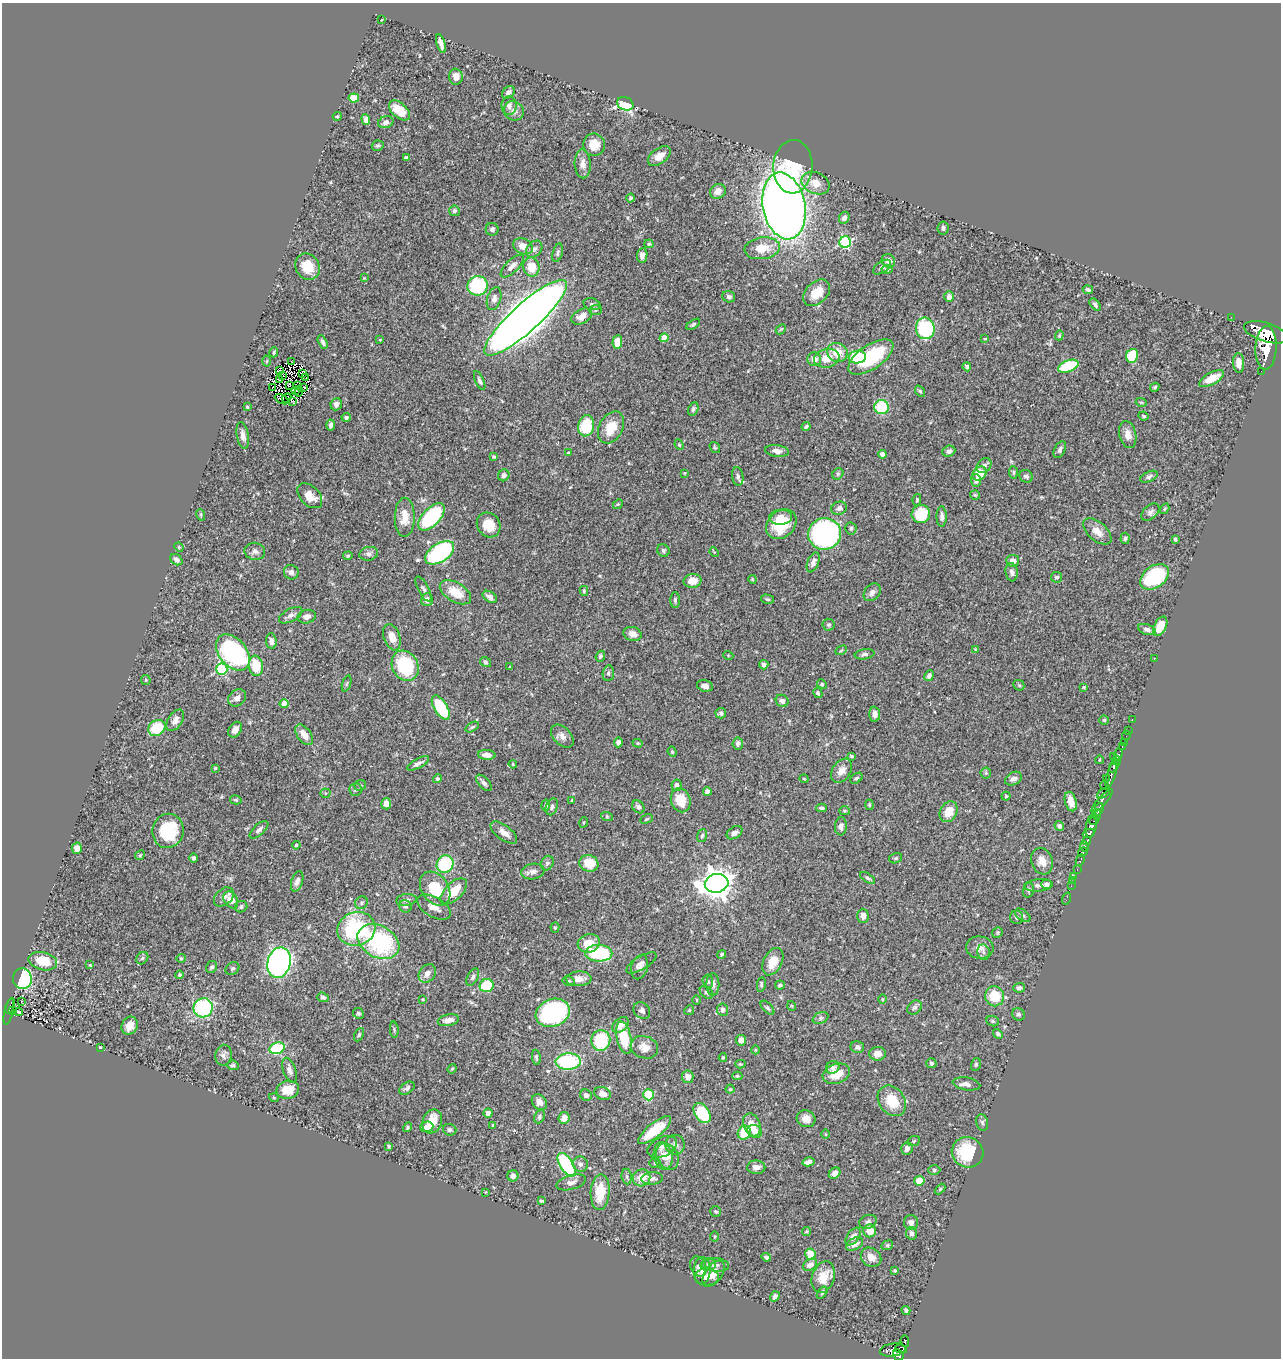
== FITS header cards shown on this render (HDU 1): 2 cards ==
NAXIS1  =                 1279
NAXIS2  =                 1356

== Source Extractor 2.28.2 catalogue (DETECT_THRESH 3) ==
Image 1279 x 1356 px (HDU 1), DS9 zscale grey, 1 PNG px = 1 image px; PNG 1283 x 1360 px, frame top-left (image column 1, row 1356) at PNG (2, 3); each listed source drawn as its Kron ellipse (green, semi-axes under 4 px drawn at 4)
Background 0.445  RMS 0.024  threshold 0.0707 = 3 sigma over >= 5 px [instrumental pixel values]
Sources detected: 480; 4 with non-positive FLUX_AUTO (blend fragments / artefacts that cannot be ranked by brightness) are neither listed nor drawn; the other 476 listed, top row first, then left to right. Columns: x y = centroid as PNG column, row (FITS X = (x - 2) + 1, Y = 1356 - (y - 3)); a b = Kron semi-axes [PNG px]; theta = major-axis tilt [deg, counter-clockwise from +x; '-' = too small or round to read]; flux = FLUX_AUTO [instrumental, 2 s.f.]
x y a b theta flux
381 20 3 2 - 1.2
441 43 10 4 -73 7.8
456 77 8 7 - 11
508 92 7 5 44 5.7
354 98 5 4 - 29
625 104 8 6 -24 120
509 106 9 7 88 7
399 110 12 7 -42 30
514 111 10 9 - 8.5
337 116 4 3 - 1.9
366 120 5 4 - 7.4
386 122 8 6 17 6.8
594 145 11 11 - 21
378 146 6 5 - 2.7
659 156 13 7 37 15
406 158 4 3 - 3
583 164 14 8 -88 11
793 167 27 19 87 92
816 183 15 10 -23 21
718 191 8 7 - 12
631 198 4 4 - 3.7
784 206 34 21 -79 1700
454 211 5 5 - 3.6
844 218 6 5 - 5.5
943 228 6 5 - 4.1
492 229 6 6 - 5.8
845 242 6 5 - 170
649 244 4 4 - 2.2
523 246 10 7 -29 15
762 248 18 11 8 31
534 249 9 7 48 6.6
558 253 9 5 75 3.8
642 255 7 5 83 7.8
888 261 7 6 - 7.8
512 266 15 6 45 9.1
308 267 13 11 -57 27
531 267 9 8 - 29
882 267 10 5 34 4.6
887 269 6 4 8 2.3
364 278 4 4 - 1.3
478 286 10 10 - 110
1088 290 5 3 - 3.2
817 293 15 10 43 31
729 297 6 5 - 5.2
949 297 5 4 - 5.4
494 299 12 7 73 7.7
592 304 8 5 -15 3.5
1095 304 7 4 -51 3.6
596 310 6 5 - 2.7
582 316 11 7 26 15
1231 317 3 2 - 3.6
526 318 54 14 42 3200
693 324 8 4 32 2.7
925 328 11 9 -83 120
781 329 6 4 43 2
1266 332 22 9 -17 2500
1059 335 5 4 - 2.1
664 338 4 4 - 32
985 339 4 2 - 1.1
380 340 3 2 - 1
323 342 7 4 -62 4.4
617 342 7 5 85 19
1266 348 21 10 87 2800
274 352 5 3 - 2.2
837 352 10 9 - 26
1132 356 7 6 - 48
857 357 8 6 2 63
871 357 26 12 34 99
827 358 13 9 12 23
814 359 7 6 - 9.9
267 361 5 3 - 1.7
292 362 3 2 - 1.4
1239 363 10 5 -87 13
1068 366 11 5 21 88
967 367 4 4 - 3.7
280 370 3 2 - 1.6
1261 371 2 2 - 4.3
302 373 4 3 - 0.99
283 375 3 2 - 1.4
306 377 2 2 - 1.2
279 379 3 2 - 2.2
1211 379 14 6 28 26
480 381 10 4 -66 3.9
289 385 3 3 - 1
298 386 3 2 - 0.99
272 387 2 2 - 0.26
304 387 2 2 - 1.3
1155 387 5 4 - 2.7
295 390 3 2 - 1.2
920 391 6 4 -53 2.2
299 392 5 2 - 0.92
287 398 5 2 - 2.7
282 399 7 3 -25 3.5
292 401 3 2 - 2.6
1141 402 5 3 - 1.5
336 404 6 5 - 5.8
247 407 3 3 - 1.9
882 407 7 7 - 72
693 409 7 5 65 3.5
1144 416 5 3 - 1.9
346 417 5 4 - 3.1
331 425 5 4 - 5.6
586 426 10 8 80 60
806 426 4 4 - 2.5
611 427 17 11 61 30
243 435 14 6 -80 8.4
1128 435 13 8 -77 12
679 445 5 4 - 2.1
715 448 6 4 -53 2.2
1060 450 9 5 63 4.9
777 451 12 6 -7 8.1
949 451 6 5 - 5.9
568 453 3 2 - 1.3
882 454 4 4 - 6.1
494 457 4 3 - 2.4
984 466 8 6 44 6.4
1013 472 6 4 -86 2.2
684 473 4 3 - 1.3
979 473 8 6 44 25
838 474 6 5 - 2.6
504 475 6 5 - 5.2
738 476 9 5 -81 4.4
1026 476 7 6 - 4.7
1149 477 9 5 25 4.5
976 481 6 5 - 5.4
975 495 5 5 - 2.1
310 496 15 9 -45 23
917 500 6 4 81 2
618 504 5 4 - 2.1
839 508 8 6 20 5.4
1165 509 6 4 57 2.3
1150 512 10 6 42 5.3
921 514 9 9 - 50
201 515 6 3 -72 1.7
942 516 10 5 90 5.1
405 517 19 10 89 23
431 517 17 9 47 150
780 517 11 7 1 11
781 524 17 13 43 54
489 525 13 11 -54 26
851 528 6 5 - 3.3
1097 531 17 9 -41 15
825 534 16 15 - 360
1125 538 6 4 86 3
1175 539 3 3 - 3.6
179 547 5 4 - 1.7
663 550 7 6 - 3.2
255 551 10 8 -9 6.6
714 552 5 3 - 1.4
440 553 16 9 33 200
369 554 9 7 11 5.3
348 556 5 4 - 1.6
176 560 6 5 - 5.9
1013 561 6 6 - 8.9
813 562 10 5 68 7.5
291 572 7 7 - 6.2
1012 572 9 6 -82 6.2
1056 577 5 5 - 3.3
1154 577 16 10 35 140
752 579 4 3 - 1.4
692 581 9 7 10 16
423 589 14 5 -62 5.2
584 591 5 4 - 2.1
455 592 17 9 -31 26
872 592 10 7 48 6.9
490 597 8 5 -33 6.4
767 599 6 4 -15 2.5
427 600 6 5 - 7.9
675 600 7 5 89 3
291 615 13 6 27 7.2
307 617 9 6 13 8.2
829 625 6 6 - 3.5
1160 626 10 6 63 26
1147 629 9 5 -18 5.7
633 634 9 7 -16 10
392 637 13 8 -70 16
271 641 8 5 -84 7.1
975 649 4 4 - 1.3
841 650 6 4 31 2.1
233 652 20 13 -51 250
865 654 10 5 9 4.4
728 655 5 3 - 1.2
600 656 5 4 - 3
1154 659 2 2 - 10
485 662 6 4 -32 2.6
764 665 4 4 - 4.8
256 666 10 7 -82 41
405 666 16 13 -62 100
510 667 4 2 - 1.2
222 669 6 5 - 150
608 673 8 5 83 4.2
929 676 5 4 - 5.3
146 680 5 4 - 1.8
347 683 8 3 71 2.2
822 684 5 4 - 2
1019 685 6 5 - 2.5
705 686 8 5 -15 7.6
1084 687 3 3 - 1.8
818 693 5 4 - 3
237 698 9 7 38 8.1
782 701 6 6 - 5.5
284 704 4 4 - 20
441 708 13 6 -59 83
721 713 5 5 - 4.4
875 714 7 5 -87 9
175 720 12 7 57 9.3
1104 720 4 4 - 2.4
1132 720 3 2 - 16
472 727 7 3 32 2.2
157 728 9 7 34 53
235 730 8 6 56 10
1128 730 3 2 - 13
304 735 12 6 -53 18
562 736 14 8 -46 9.6
1126 736 5 2 - 11
618 742 5 4 - 6.2
1124 742 2 2 - 5.5
638 743 5 4 - 2.1
738 744 6 5 - 4.2
1122 746 3 2 - 16
672 752 5 4 - 2.1
1118 754 6 3 71 74
487 755 9 5 -3 11
851 756 4 3 - 2.1
1114 756 3 2 - 25
1099 760 4 3 - 1.3
1116 761 4 3 - 120
418 763 12 4 28 6.7
513 764 4 3 - 1.3
1114 766 7 4 58 380
215 768 3 3 - 1.6
841 771 13 9 56 13
986 773 5 5 - 2.9
1111 775 14 3 73 400
856 778 7 4 38 2.8
1106 778 2 2 - 22
437 779 4 4 - 3
804 779 4 3 - 1.4
1013 779 9 6 31 6.3
484 783 10 5 -47 6.3
360 785 6 5 - 2.2
676 785 6 5 - 7.2
1105 785 4 3 - 50
355 789 6 6 - 3.5
707 791 4 4 - 6.3
325 793 5 4 - 2.1
1103 793 7 4 28 150
1006 796 4 4 - 2
236 800 6 4 -14 2.4
572 800 3 2 - 1.2
681 800 12 9 -70 28
1071 801 10 5 -74 15
1102 801 15 4 48 210
386 804 6 5 - 10
546 805 5 4 - 3.1
869 805 5 3 - 1.7
552 807 9 6 69 4.8
638 807 7 5 -54 4.2
822 808 5 3 - 2.8
1099 809 6 3 68 180
845 811 5 4 - 2
949 812 11 8 61 24
1096 814 5 4 - 150
607 817 6 4 -19 1.9
647 819 7 4 27 2.2
1094 821 5 2 - 130
584 822 5 3 - 1.8
841 826 9 6 85 7.2
1059 826 5 4 - 4.6
1091 826 12 5 79 520
259 830 11 5 42 5.3
168 831 17 16 - 80
504 832 16 7 -37 12
735 833 8 5 34 7.6
1089 833 6 3 28 350
702 836 7 5 72 2.9
1087 841 4 3 - 210
296 845 4 4 - 1.8
1085 846 5 3 - 140
77 848 6 4 77 10
1083 852 5 3 - 260
140 855 5 4 - 2.2
194 858 5 4 - 3.4
896 858 7 5 17 2.7
1080 860 6 3 64 59
1042 861 13 10 -70 17
547 863 7 6 - 4.4
589 863 9 8 - 35
445 864 9 8 - 100
1077 869 3 2 - 10
533 872 11 8 9 8.7
1074 877 3 3 - 12
868 878 8 4 -32 3.2
297 881 10 5 72 6.5
1073 881 2 2 - 6.7
717 883 12 9 12 2200
1047 884 5 4 - 4.8
1038 885 14 6 6 6.9
1071 886 2 2 - 5.3
435 889 18 13 -55 51
1028 890 7 5 75 3.1
454 891 16 8 44 34
224 897 11 8 41 7.5
1066 899 6 2 72 13
231 900 9 6 -59 20
406 900 10 6 7 5.6
361 903 7 6 - 3.6
405 906 6 6 - 3.6
241 907 6 5 - 3.4
434 907 18 10 -29 16
1023 915 9 5 -36 3.7
863 916 7 5 -90 7.6
1016 917 7 6 - 4
555 928 5 4 - 1.9
356 929 19 16 18 140
997 933 5 5 - 2.5
378 942 22 16 -29 160
589 943 11 9 15 27
980 948 14 11 -7 13
983 952 8 6 -81 4.3
599 953 13 8 -2 120
722 954 5 4 - 2.7
142 958 7 5 47 2.8
181 958 5 4 - 1.6
43 961 14 9 -14 39
773 962 14 9 63 25
279 963 15 11 75 550
641 963 17 6 31 6.7
90 965 4 3 - 1.3
211 967 6 5 - 3.4
640 967 12 8 74 7.2
232 969 7 6 - 3
427 973 10 8 53 9.1
180 975 4 4 - 2.9
473 977 9 5 62 4.1
22 979 10 9 - 260
579 979 13 7 2 12
569 981 6 5 - 2.9
708 981 7 5 -86 3.1
713 984 11 6 89 6.5
761 984 7 4 81 2.4
780 985 5 4 - 3.2
487 986 7 6 - 60
1019 988 6 4 4 4.5
706 992 8 5 -40 3.7
994 996 10 9 - 40
323 997 6 4 -19 2.8
423 999 3 2 - 1.2
882 999 5 3 - 1.6
697 1000 4 3 - 1.4
21 1001 3 2 - 1.4
10 1006 8 3 69 76
792 1006 5 3 - 1.5
203 1008 10 9 - 150
767 1008 9 4 -48 3.5
914 1008 8 6 42 3.9
12 1010 4 2 - 15
689 1010 5 4 - 1.7
723 1010 6 5 - 4.9
642 1011 9 7 -46 6.4
9 1012 13 4 77 71
19 1012 4 3 - 2.2
358 1013 6 5 - 2.6
553 1013 17 13 21 210
1018 1014 7 6 - 3.4
821 1018 8 5 27 3.7
448 1020 11 6 12 12
993 1021 6 5 - 2.5
620 1025 9 6 38 12
130 1026 9 7 59 15
394 1030 8 3 -85 2.1
998 1034 5 4 - 3.4
359 1035 7 4 63 2.6
624 1038 16 7 -78 52
601 1040 10 9 - 82
741 1040 5 5 - 10
100 1047 3 2 - 1.4
644 1047 14 11 -19 15
857 1047 7 6 - 4.5
277 1048 8 5 21 84
756 1050 4 3 - 1.5
877 1054 8 7 - 12
223 1055 10 8 80 6.4
536 1057 7 4 -82 3.1
723 1057 4 3 - 1.7
568 1061 12 8 3 120
931 1063 5 5 - 2.9
740 1064 5 4 - 1.9
976 1064 6 5 - 2.5
233 1065 6 4 -7 3.2
833 1067 7 6 - 5.7
452 1069 5 4 - 1.8
289 1070 13 6 -71 6.5
836 1074 14 9 18 29
737 1076 5 4 - 2
688 1077 6 5 - 11
966 1084 14 6 -9 7.6
407 1088 8 5 32 4.4
730 1089 4 4 - 2
288 1090 11 9 12 26
602 1093 9 6 -17 10
586 1095 6 5 - 6
648 1095 5 5 - 58
274 1098 5 3 - 1.4
892 1101 16 12 -55 42
539 1102 8 6 -46 9
488 1113 4 4 - 8.6
702 1113 11 7 -57 64
539 1117 7 5 67 3.7
564 1118 6 5 - 14
806 1119 9 8 - 11
432 1122 12 9 65 25
982 1122 8 6 -74 3.8
493 1125 4 3 - 1.5
752 1125 12 8 -67 22
408 1127 5 4 - 2.6
427 1127 7 5 6 12
450 1130 7 5 -18 3.5
655 1130 20 7 39 49
755 1131 7 6 - 9.7
744 1133 7 6 - 39
826 1134 4 3 - 1.5
914 1141 6 5 - 2.4
675 1145 10 9 - 7.6
389 1146 4 3 - 2.4
662 1147 15 9 25 11
907 1149 6 5 - 8.1
968 1152 16 15 - 65
663 1156 14 9 -79 14
667 1156 14 10 -61 13
808 1162 6 4 14 6.9
655 1163 6 5 - 2.1
580 1164 8 7 - 5.8
567 1165 13 6 -57 140
756 1167 9 6 -1 9.3
934 1170 6 5 - 2.7
835 1173 6 5 - 9.1
513 1176 5 5 - 7.5
627 1176 8 5 -83 3.6
642 1178 9 8 - 22
652 1178 11 6 4 6
919 1181 5 5 - 19
571 1182 15 7 15 9
940 1189 6 3 45 1.8
486 1192 4 3 - 1.3
600 1192 18 9 87 40
541 1201 4 3 - 2.4
715 1211 5 5 - 2.6
868 1222 9 6 20 4.1
911 1222 7 7 - 7.5
806 1231 4 4 - 2.3
870 1231 6 6 - 23
911 1233 6 5 - 6.1
715 1236 5 3 - 1.6
853 1237 10 6 53 7.9
855 1244 9 5 29 11
887 1245 6 4 22 2.3
810 1254 6 5 - 24
766 1257 5 3 - 3.7
871 1257 11 9 -36 14
708 1265 8 6 12 4.6
715 1265 14 7 -6 6.3
810 1265 7 5 29 9.3
698 1266 10 7 -67 6.7
895 1270 3 3 - 2.3
702 1271 13 8 87 9.7
714 1274 15 8 54 14
707 1277 12 8 -7 11
823 1277 16 11 72 28
822 1293 7 3 54 2.4
775 1296 5 4 - 4.6
906 1310 4 3 - 3.9
905 1341 6 3 -86 91
901 1349 6 3 -13 58
893 1350 13 6 7 340
898 1355 6 5 - 210
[4 non-positive-flux detections neither listed nor drawn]